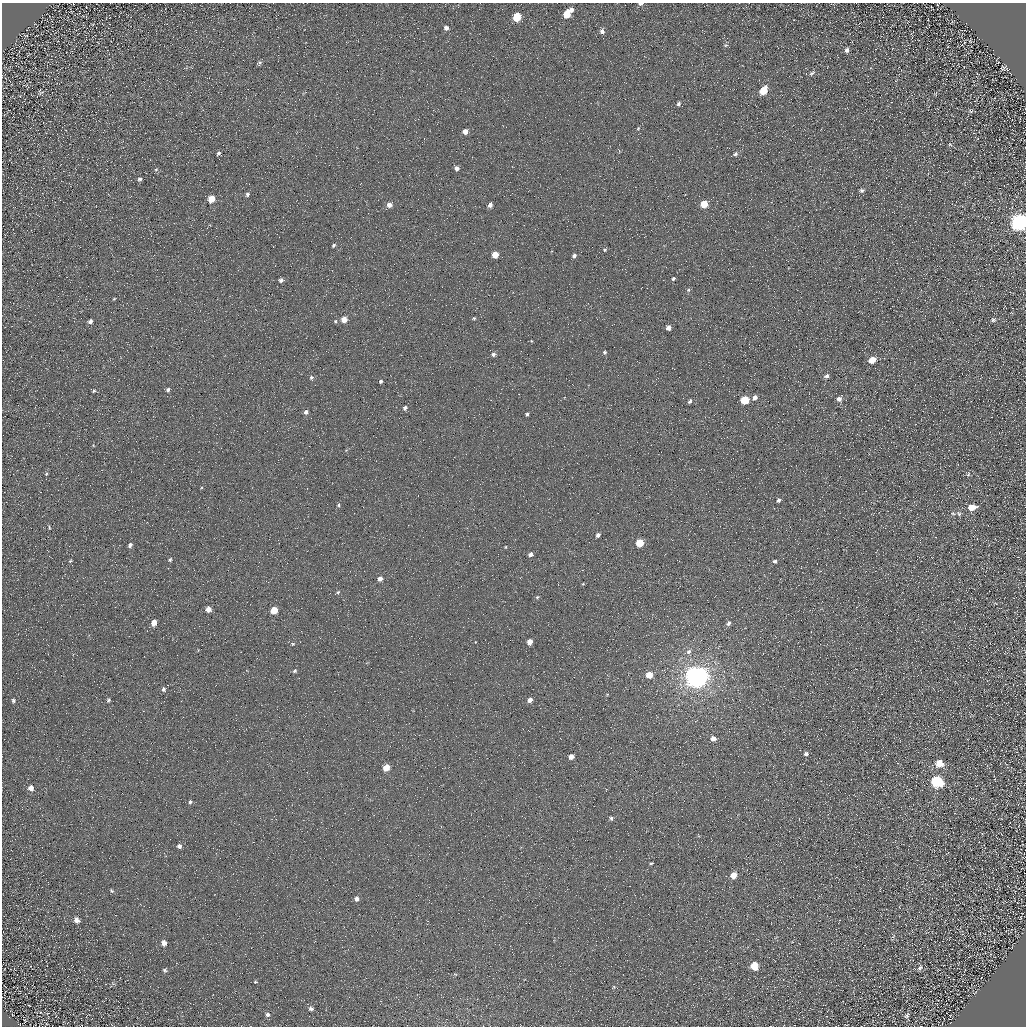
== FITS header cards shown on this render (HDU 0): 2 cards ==
NAXIS1  =                 1024 / Required FITS header
NAXIS2  =                 1024 / Required FITS header

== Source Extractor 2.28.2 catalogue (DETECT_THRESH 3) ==
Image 1024 x 1024 px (HDU 0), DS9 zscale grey, 1 PNG px = 1 image px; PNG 1028 x 1028 px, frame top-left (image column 1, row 1024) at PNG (2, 3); no overlay
Background 5.09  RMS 8.7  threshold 26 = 3 sigma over >= 5 px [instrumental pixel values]
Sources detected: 126; all 126 listed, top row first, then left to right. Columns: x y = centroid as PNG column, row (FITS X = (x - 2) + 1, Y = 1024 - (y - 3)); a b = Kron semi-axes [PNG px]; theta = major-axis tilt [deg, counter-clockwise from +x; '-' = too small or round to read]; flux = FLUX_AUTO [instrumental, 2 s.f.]
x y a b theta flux
641 4 5 3 - 2100
86 7 2 2 - 330
571 10 6 5 - 2900
567 15 6 5 - 14000
517 17 6 5 - 19000
93 24 5 4 - 510
446 28 6 6 - 2100
156 31 2 2 - 340
602 31 6 6 - 2200
726 45 6 5 - 1100
847 50 6 5 - 1900
259 63 7 5 26 1100
1003 68 5 4 - 880
812 73 9 5 32 1500
763 91 7 5 56 16000
40 92 7 7 - 1000
678 104 5 4 - 1200
970 111 6 4 -45 700
638 128 4 4 - 510
465 132 4 4 - 5000
950 144 6 5 - 750
218 153 5 4 - 1200
735 154 7 6 - 1500
456 168 4 4 - 2700
156 170 5 3 - 670
140 179 5 5 - 1300
862 190 6 5 - 1400
247 194 6 4 76 1200
211 199 5 5 - 12000
704 204 5 5 - 16000
389 205 5 4 - 4400
490 205 4 4 - 2800
1019 222 8 7 - 350000
333 245 4 3 - 860
605 250 5 4 - 750
495 255 5 4 - 11000
574 255 5 4 - 1800
673 279 5 4 - 1100
281 280 4 4 - 1600
689 290 6 5 - 1100
114 299 3 3 - 460
474 318 4 3 - 720
344 319 5 4 - 7500
993 320 6 5 - 1300
90 321 5 4 - 1900
335 321 4 4 - 660
668 328 4 4 - 3600
605 352 4 4 - 1100
493 354 5 5 - 1600
872 360 6 4 29 12000
826 376 6 5 - 1900
311 377 6 5 - 1100
381 381 4 3 - 1200
168 390 4 4 - 1300
94 391 5 3 - 760
755 397 5 4 - 3300
839 399 6 5 - 2600
745 400 5 5 - 22000
690 401 5 3 - 1300
405 408 5 4 - 1600
306 412 4 4 - 1700
527 414 4 3 - 980
46 474 5 4 - 650
968 474 6 5 - 980
778 500 4 3 - 1500
338 505 4 4 - 760
971 507 7 5 13 7800
953 513 5 3 - 680
959 514 7 5 -46 1100
49 527 5 3 - 570
598 535 5 4 - 2200
640 543 5 5 - 19000
130 545 5 4 - 1600
506 547 4 3 - 460
530 554 4 4 - 2700
170 560 5 4 - 800
70 561 5 3 - 660
775 561 4 3 - 1400
380 579 5 4 - 2700
583 584 5 4 - 530
338 592 5 4 - 810
537 597 5 4 - 830
208 609 5 4 - 5100
274 610 5 5 - 14000
154 623 5 4 - 7000
728 623 7 5 67 1600
530 642 5 4 - 5500
293 644 5 4 - 620
689 651 7 6 - 1900
295 671 5 4 - 930
649 675 5 5 - 11000
696 677 7 7 - 880000
164 689 6 5 - 1100
108 700 6 4 69 1100
530 700 5 4 - 3600
13 701 4 4 - 1100
713 738 5 5 - 3700
806 754 6 5 - 1800
571 757 5 4 - 4600
939 763 7 6 - 8900
386 768 5 4 - 13000
937 782 7 6 - 74000
31 788 7 6 - 3200
190 802 5 5 - 990
611 818 5 4 - 1100
179 846 5 4 - 1900
971 850 3 2 - 520
651 863 5 3 - 570
733 875 5 5 - 7500
111 891 6 5 - 880
356 899 6 5 - 2300
1021 917 4 2 - 320
77 920 7 6 - 3000
164 943 7 6 - 3100
754 966 6 6 - 12000
920 968 7 5 53 1400
165 970 6 5 - 1100
455 974 6 3 -18 570
255 982 4 4 - 630
614 987 5 5 - 700
311 1008 7 6 - 1700
13 1015 3 2 - 380
267 1015 6 6 - 1600
907 1015 7 5 38 1200
24 1020 3 2 - 300
592 1020 2 2 - 330
At the frame edge (FLAGS 8, measured only in part): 2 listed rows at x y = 641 4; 1019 222